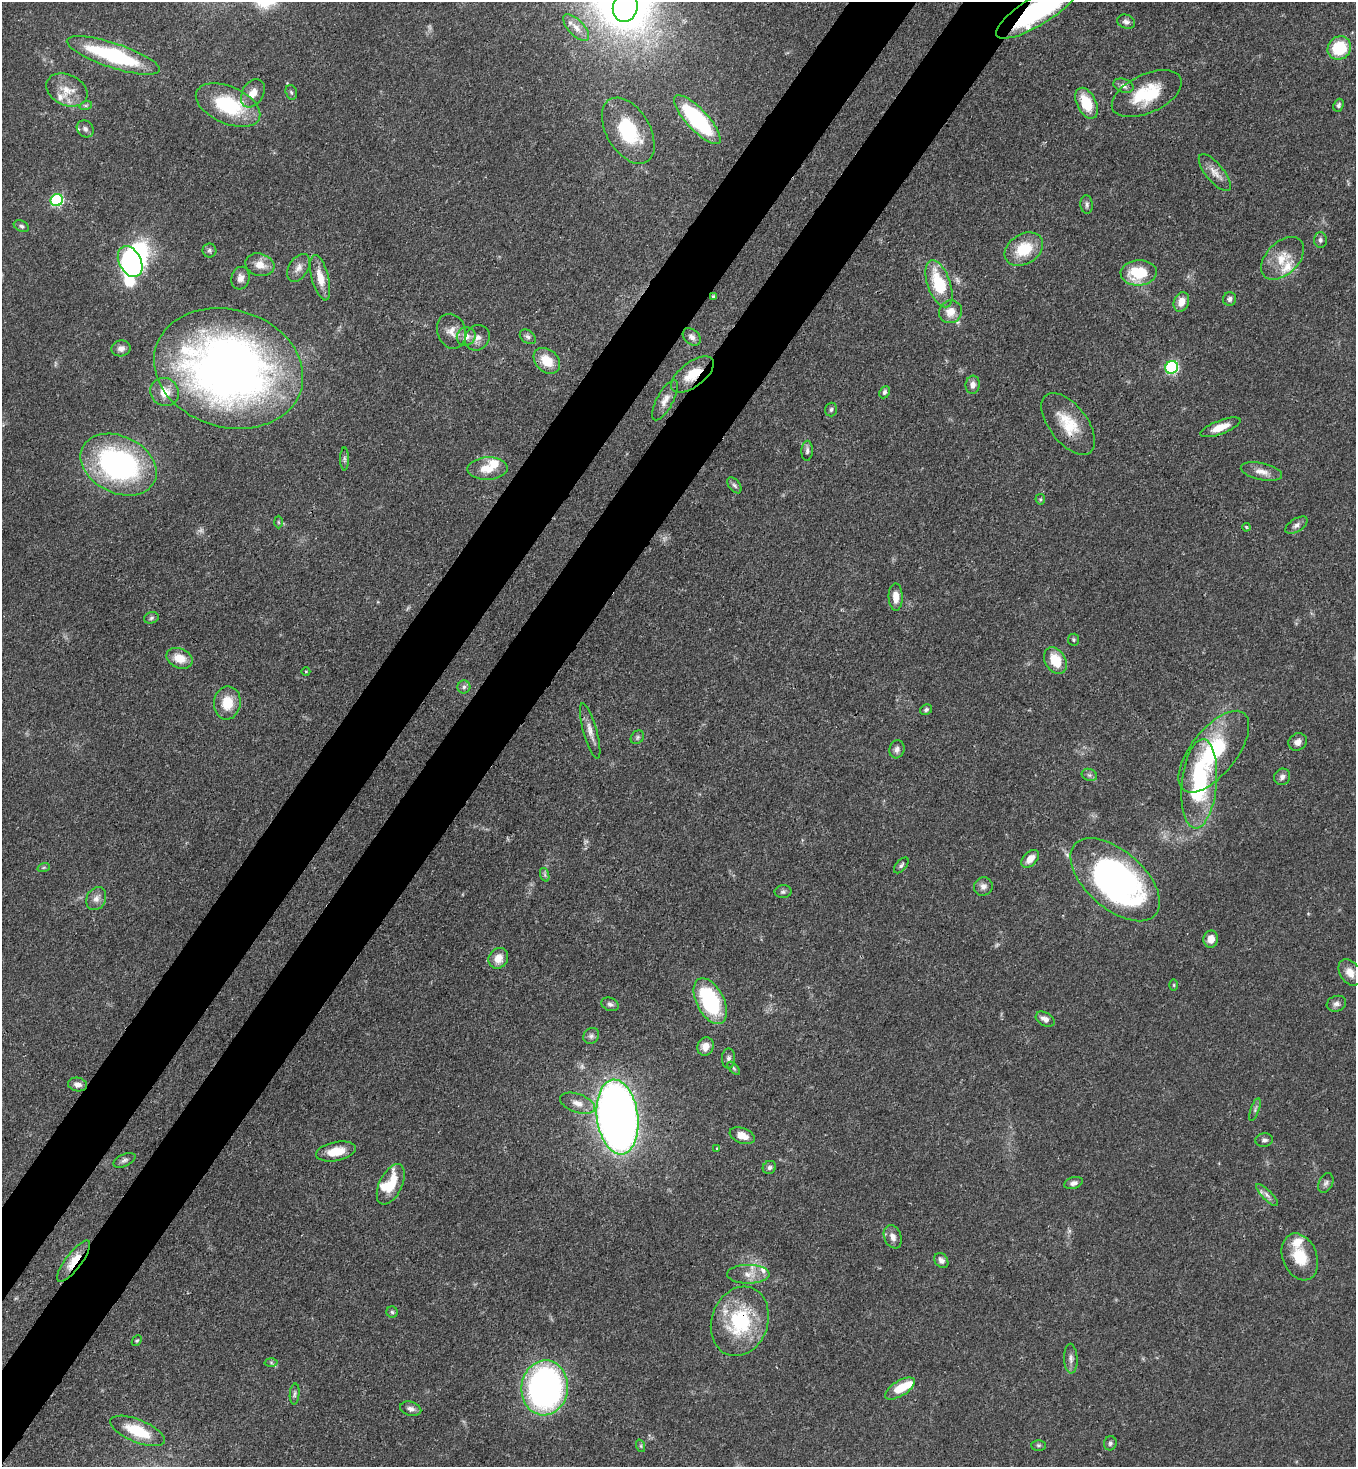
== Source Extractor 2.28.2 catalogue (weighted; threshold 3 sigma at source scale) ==
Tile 7 of 4 x 4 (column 3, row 2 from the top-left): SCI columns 3070-4423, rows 2991-4455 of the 6001 x 5979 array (HDU 1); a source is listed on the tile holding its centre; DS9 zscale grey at full resolution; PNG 1358 x 1469 px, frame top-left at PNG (2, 2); each listed source drawn as its Kron ellipse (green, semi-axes under 4 px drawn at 4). Shown black and unused: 9% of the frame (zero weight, under 3 of 4 exposures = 7% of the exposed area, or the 3 px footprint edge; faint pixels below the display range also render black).
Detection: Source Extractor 2.28.2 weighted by HDU 2 'WHT'; one run over the whole footprint, this tile lists its part. Background 0.0679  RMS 0.0035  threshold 0.0158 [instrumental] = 3 sigma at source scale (4.5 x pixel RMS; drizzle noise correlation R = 1.50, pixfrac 1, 0.05/0.05 arcsec/px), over >= 5 px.
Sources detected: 146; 3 too faint to see at this stretch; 3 inside a brighter object's white glare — neither listed nor drawn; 7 inside a brighter listed object's ellipse — not listed separately; the other 133 listed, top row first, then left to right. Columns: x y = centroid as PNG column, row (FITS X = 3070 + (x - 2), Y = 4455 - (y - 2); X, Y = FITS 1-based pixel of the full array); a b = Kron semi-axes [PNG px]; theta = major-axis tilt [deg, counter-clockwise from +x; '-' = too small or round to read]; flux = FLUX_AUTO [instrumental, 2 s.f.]
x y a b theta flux
625 7 15 12 75 62
1037 11 48 14 31 55
1126 22 9 7 -18 1.4
576 28 17 7 -47 2.9
1339 48 12 11 - 15
113 55 49 12 -18 38
1123 86 10 7 -19 1.5
67 90 21 15 -25 6.3
291 92 7 5 -72 0.75
253 93 15 10 60 4
1147 94 37 19 25 17
1087 103 16 9 -64 10
86 105 6 4 19 0.6
228 105 34 18 -23 25
1339 105 6 5 - 0.92
697 120 32 10 -47 41
85 129 9 7 -47 1.4
628 131 36 21 -59 22
1215 173 23 9 -51 3.5
57 200 6 6 - 44
1087 204 9 6 -86 1.1
21 226 8 5 -24 0.82
1320 240 7 6 - 0.97
1024 249 21 15 32 12
209 250 7 7 - 0.81
1283 258 25 16 45 7.8
130 262 16 11 -62 58
260 265 14 11 -15 4.1
298 268 15 9 57 2.6
1139 273 18 12 3 15
240 278 11 9 74 2.1
320 278 23 8 -76 5.3
939 284 24 11 -70 16
714 297 4 3 - 0.74
1230 299 7 6 - 1.2
1181 302 10 7 68 3.6
950 312 12 11 - 3.9
452 331 18 14 -71 4
466 336 10 9 - 2.7
528 337 9 6 -39 1
692 337 10 7 -41 1.6
477 338 13 11 53 2.7
121 348 9 8 - 1.7
547 361 15 11 -43 7.6
1172 367 6 6 - 50
229 368 76 59 -16 260
693 374 25 12 37 7.9
973 385 9 7 85 1.8
164 392 15 13 -36 4.5
884 392 6 5 - 0.98
665 400 22 8 62 3.2
831 409 7 6 - 0.8
1068 424 36 19 -52 12
1220 427 21 7 21 5.3
807 451 10 5 86 1.1
344 459 11 4 -90 0.84
118 465 40 28 -26 81
488 468 20 11 2 6.2
1261 472 21 8 -12 3.3
734 485 9 5 -52 0.95
1040 499 5 5 - 0.48
278 522 6 4 -89 0.47
1296 525 12 6 32 1.5
1246 527 4 3 - 0.42
896 597 14 7 -88 3.4
151 618 7 5 18 0.72
1073 640 6 5 - 0.59
179 658 13 9 -22 5.7
1055 661 14 10 -59 8.8
306 671 4 3 - 0.33
464 687 6 6 - 1
227 703 16 13 82 7.9
926 710 6 5 - 0.83
590 731 29 7 -74 3.3
637 737 7 6 - 0.76
1298 742 9 8 - 1.9
897 749 9 7 74 1.4
1214 752 49 23 51 32
1089 775 8 6 -21 0.94
1282 777 8 7 - 1.4
1199 784 45 17 85 40
1030 859 10 6 47 3.6
901 865 9 5 48 0.87
44 867 6 4 19 0.55
545 875 7 4 -72 0.74
1115 880 54 29 -41 120
983 886 9 9 - 1.9
783 892 8 6 10 0.91
96 899 12 9 64 2.4
1211 939 8 7 - 3.2
498 958 11 9 54 4.3
1350 972 14 10 -56 3.5
1174 985 5 3 - 0.38
710 1001 25 13 -63 34
610 1004 9 6 -21 1.1
1336 1004 10 7 19 1.4
1045 1019 10 6 -30 2
591 1036 8 7 - 1.2
705 1046 9 8 - 3
729 1058 10 6 89 1.1
734 1068 8 3 -45 0.54
78 1084 9 7 -10 1.9
577 1103 18 9 -19 3.4
1255 1109 12 3 70 0.85
617 1117 38 20 -82 360
742 1136 13 7 -21 3.7
1264 1140 9 6 7 1.1
717 1148 4 3 - 0.42
336 1151 20 9 11 6.6
124 1160 12 6 23 1.3
769 1167 7 6 - 0.99
1073 1183 9 5 16 1.3
1326 1183 10 7 63 1.2
391 1184 22 11 64 12
1267 1195 14 5 -45 1.7
893 1237 12 8 -68 2.3
1300 1257 24 17 -68 11
941 1260 8 6 -52 1.5
74 1261 25 8 53 7.4
748 1274 21 9 0 3.9
392 1312 5 5 - 0.62
740 1321 35 28 71 29
137 1341 6 4 47 0.47
1071 1359 15 6 -87 1.6
271 1363 6 4 -2 0.53
545 1388 27 23 84 130
900 1388 17 7 32 8.5
295 1394 10 5 85 0.93
411 1409 11 7 -15 1.6
138 1431 29 11 -23 13
1110 1443 7 6 - 0.88
1038 1445 7 5 1 0.71
641 1446 6 4 -72 0.5
Overlapping masked pixels (flux is a lower limit): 6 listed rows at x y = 1037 11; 229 368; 693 374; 1214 752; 74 1261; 740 1321
Isophote crosses this tile's border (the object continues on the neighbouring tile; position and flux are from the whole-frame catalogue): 2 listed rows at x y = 625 7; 1037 11